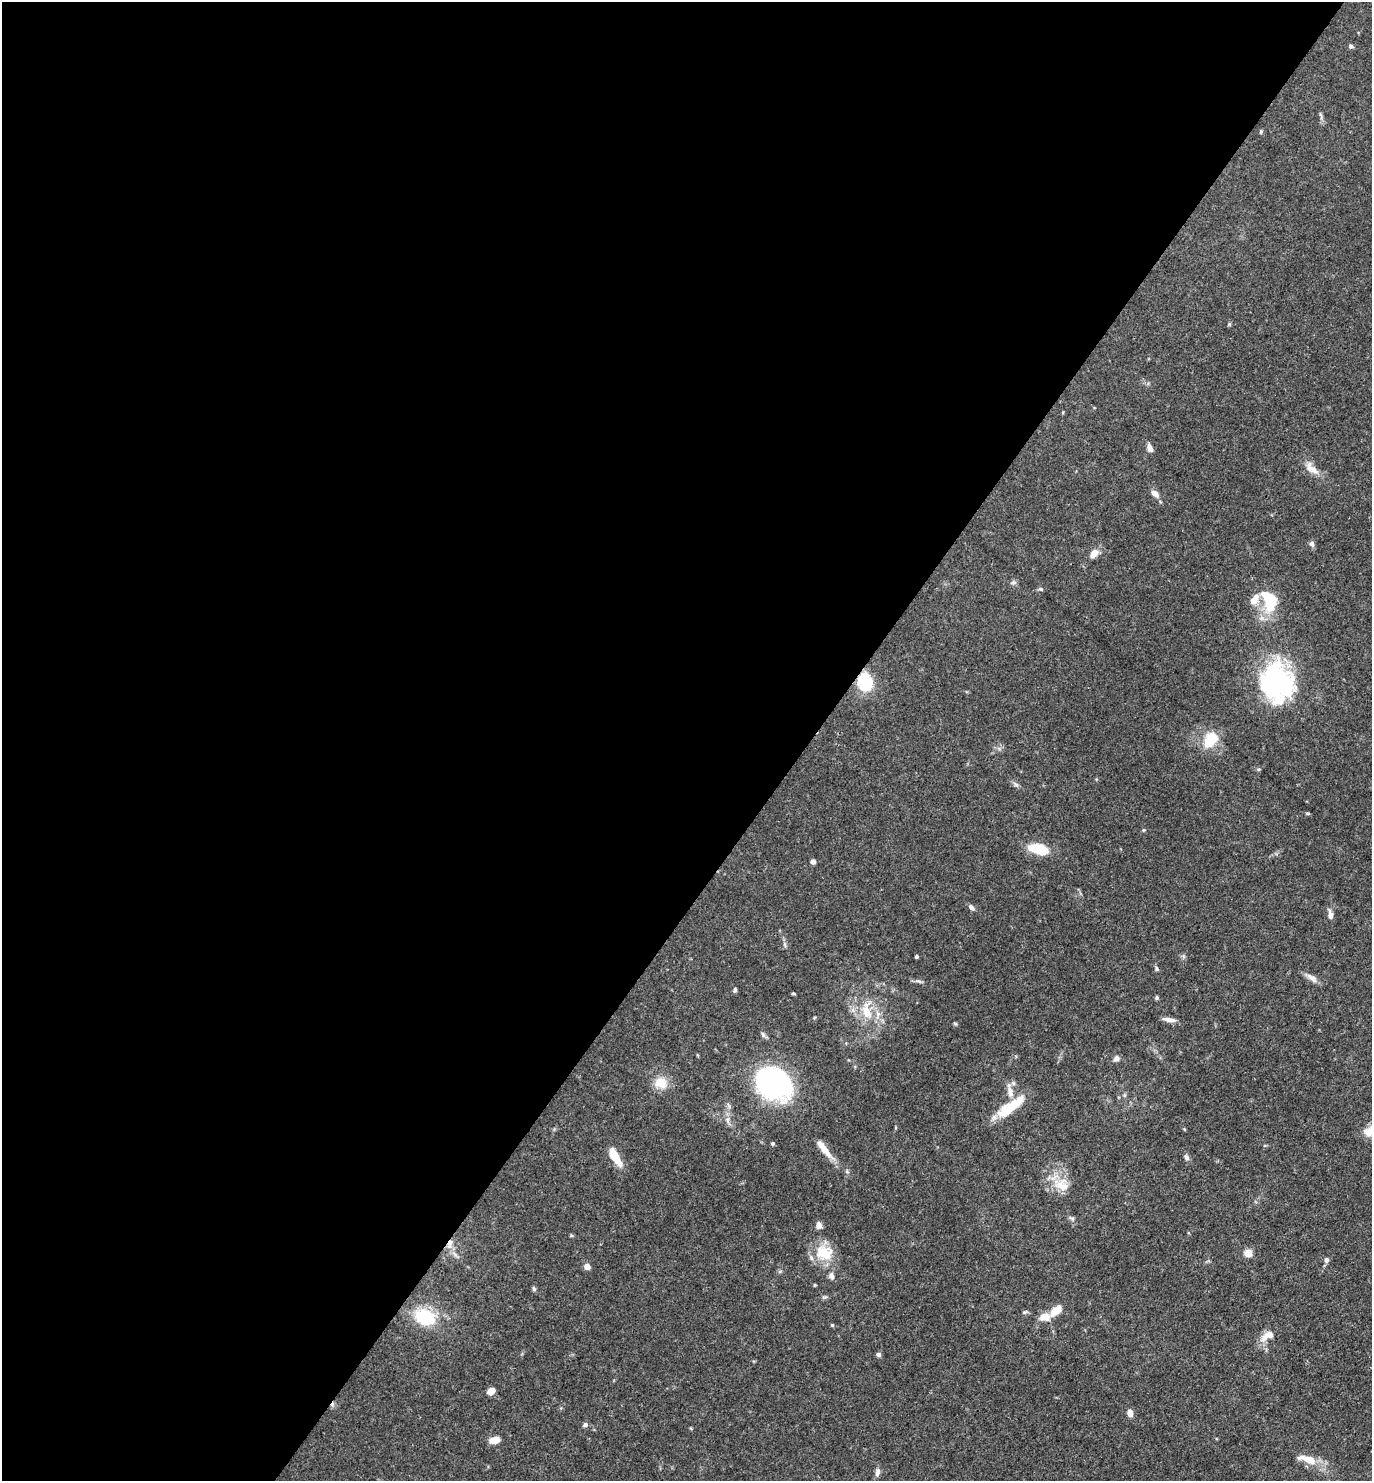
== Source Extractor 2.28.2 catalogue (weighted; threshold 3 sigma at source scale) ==
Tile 5 of 4 x 4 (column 1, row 2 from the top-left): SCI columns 151-1520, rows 2961-4439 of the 5923 x 5919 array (HDU 1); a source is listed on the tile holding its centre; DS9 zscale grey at full resolution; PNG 1374 x 1483 px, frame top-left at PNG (2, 2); no overlay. Shown black and unused: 59% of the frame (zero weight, under 3 of 4 exposures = <1% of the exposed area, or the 3 px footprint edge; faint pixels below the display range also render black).
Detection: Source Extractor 2.28.2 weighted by HDU 2 'WHT'; one run over the whole footprint, this tile lists its part. Background 0.112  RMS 0.0043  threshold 0.0194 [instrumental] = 3 sigma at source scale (4.5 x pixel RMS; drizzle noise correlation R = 1.50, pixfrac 1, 0.05/0.05 arcsec/px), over >= 5 px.
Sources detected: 76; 2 inside a brighter object's white glare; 1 cosmic-ray / hot-pixel residue — not listed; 6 inside a brighter listed object's ellipse — not listed separately; the other 67 listed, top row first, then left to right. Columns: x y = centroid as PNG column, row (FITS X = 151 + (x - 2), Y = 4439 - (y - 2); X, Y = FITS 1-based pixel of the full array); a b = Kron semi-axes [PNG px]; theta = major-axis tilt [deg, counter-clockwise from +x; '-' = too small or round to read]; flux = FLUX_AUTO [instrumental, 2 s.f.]
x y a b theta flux
1351 46 6 5 - 1.1
1321 116 12 3 -76 0.93
1261 132 5 4 - 0.6
1229 324 6 4 72 0.54
1150 447 9 5 -70 2.7
1309 468 18 8 -81 3.5
1155 493 10 6 -44 2.8
1312 544 8 6 -72 1.3
1094 554 10 7 49 4.3
1013 582 8 5 20 0.98
1041 589 6 4 -43 0.67
1269 600 28 17 -71 17
1275 681 41 33 87 68
865 682 18 15 -75 16
1211 740 23 16 55 11
1016 784 7 5 -31 1.1
1308 813 5 3 - 0.64
1143 830 5 4 - 0.44
1038 849 23 10 -16 13
813 861 5 4 - 1.9
971 907 9 5 -48 1.4
1330 915 10 6 87 2.2
785 944 10 3 -69 0.83
916 956 3 3 - 0.96
1157 969 6 4 -73 0.74
1312 978 18 7 -36 2.6
735 990 6 4 74 0.84
793 993 5 3 - 0.47
1157 998 5 4 - 0.73
867 1012 22 12 -69 9.5
1169 1020 17 5 -9 2.7
955 1023 6 4 -1 0.54
1116 1059 8 7 - 1.6
661 1083 18 15 -6 6.7
774 1083 43 32 -36 69
1010 1092 16 8 -76 3.6
1006 1110 22 13 46 12
1371 1132 22 12 -5 5.3
773 1144 4 4 - 0.74
825 1150 27 7 -52 5.6
614 1156 20 7 -57 12
1186 1157 8 6 -71 1.5
1062 1185 23 16 -24 9.4
1072 1219 9 5 -35 1
819 1225 8 6 -86 2.1
571 1236 6 3 19 0.46
450 1243 13 5 67 2.4
824 1253 26 19 -9 12
1248 1253 5 5 - 14
1326 1260 7 6 - 1.2
587 1267 5 5 - 3.4
831 1276 8 6 -81 2
815 1285 4 4 - 0.41
534 1289 7 5 -73 0.79
824 1297 8 3 5 0.72
1056 1310 16 8 41 5.7
1025 1312 6 5 - 0.73
426 1317 15 11 -23 30
832 1325 5 4 - 0.52
1267 1336 18 9 30 5.5
878 1354 6 5 - 1.1
491 1391 7 6 - 3.7
1130 1413 8 6 -78 2.5
585 1425 6 5 - 1.4
494 1440 12 7 12 4.3
1307 1459 28 9 -16 7.3
877 1472 11 5 82 1.9
Overlapping masked pixels (flux is a lower limit): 2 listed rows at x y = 865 682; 450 1243
Isophote crosses this tile's border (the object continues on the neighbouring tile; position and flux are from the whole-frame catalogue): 1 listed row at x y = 1371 1132